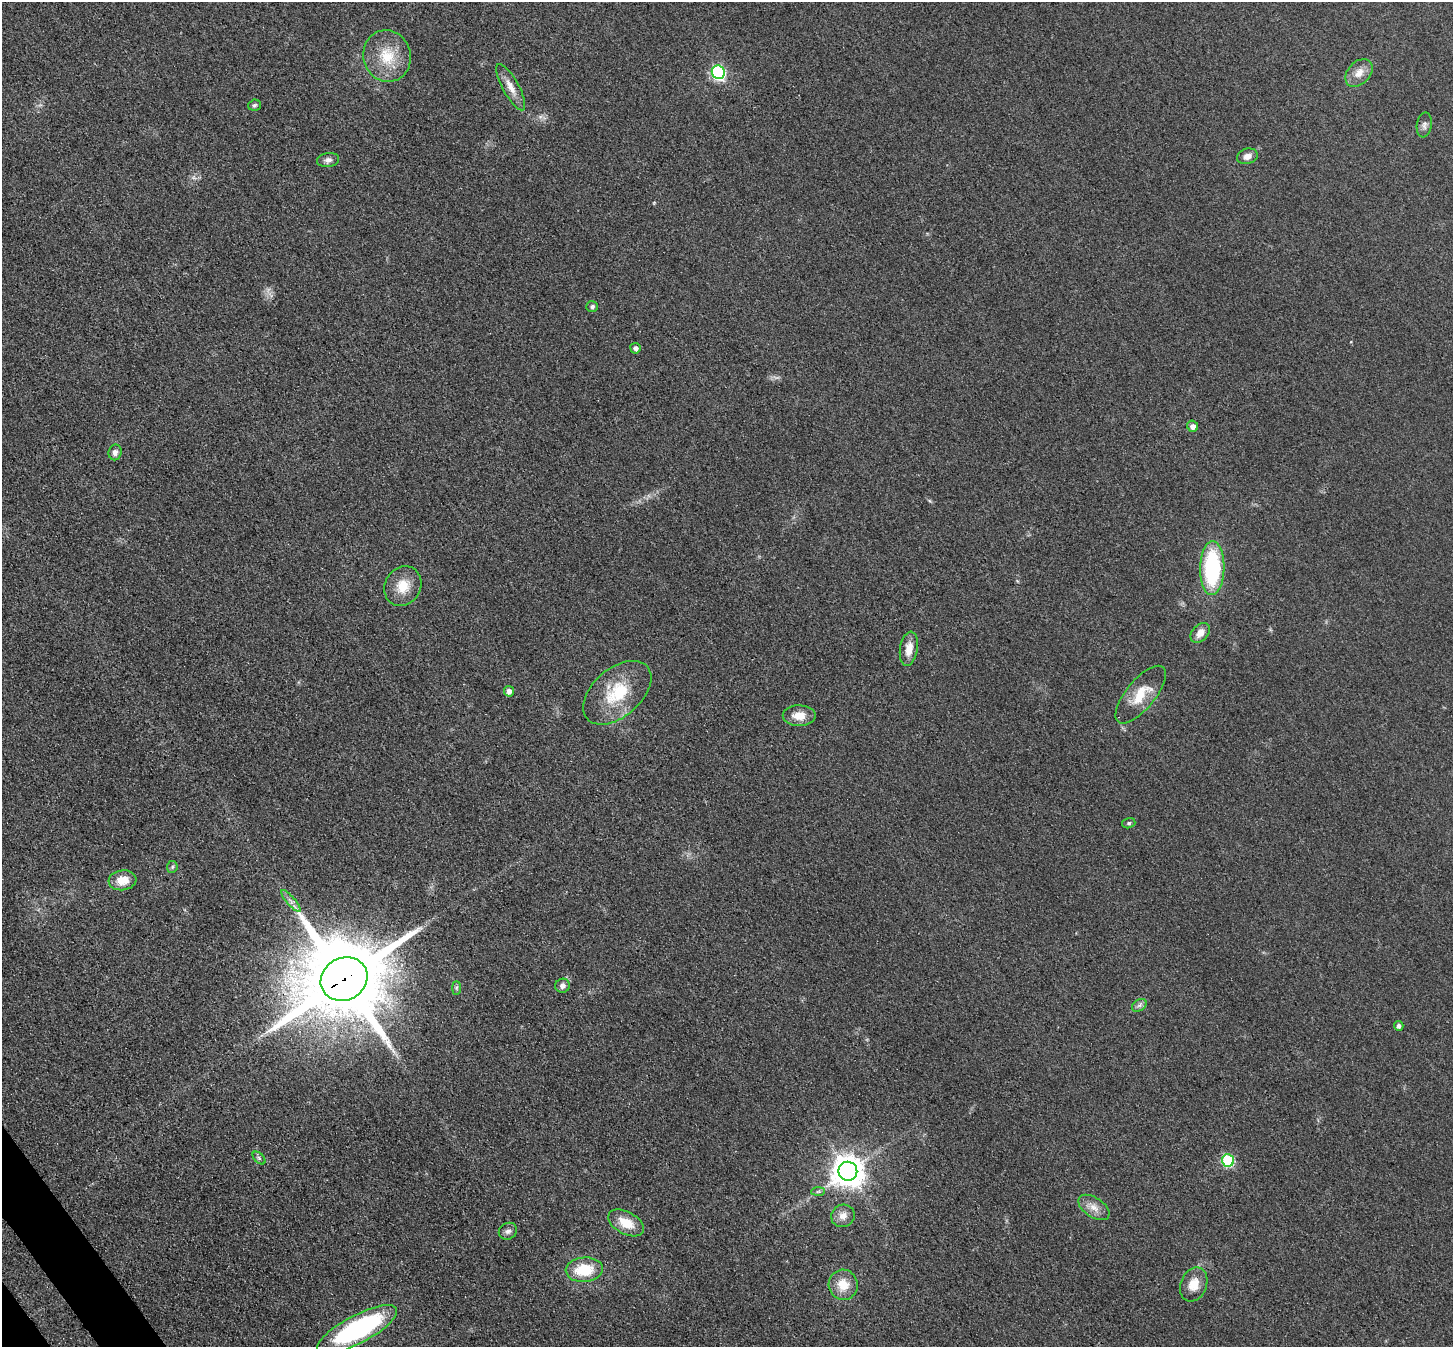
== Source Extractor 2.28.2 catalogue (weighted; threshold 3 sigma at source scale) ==
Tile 7 of 4 x 4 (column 3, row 2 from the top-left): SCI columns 2982-4432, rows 2899-4243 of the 5962 x 5933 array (HDU 1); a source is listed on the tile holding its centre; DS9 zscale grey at full resolution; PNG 1455 x 1349 px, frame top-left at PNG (2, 2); each listed source drawn as its Kron ellipse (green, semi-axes under 4 px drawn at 4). Shown black and unused: <1% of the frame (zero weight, under 3 of 4 exposures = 7% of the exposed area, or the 3 px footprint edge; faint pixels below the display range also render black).
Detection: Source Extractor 2.28.2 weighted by HDU 2 'WHT'; one run over the whole footprint, this tile lists its part. Background 0.0546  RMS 0.0095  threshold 0.0427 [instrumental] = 3 sigma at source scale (4.5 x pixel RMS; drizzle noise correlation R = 1.50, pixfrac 1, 0.05/0.05 arcsec/px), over >= 5 px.
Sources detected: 41; all 41 listed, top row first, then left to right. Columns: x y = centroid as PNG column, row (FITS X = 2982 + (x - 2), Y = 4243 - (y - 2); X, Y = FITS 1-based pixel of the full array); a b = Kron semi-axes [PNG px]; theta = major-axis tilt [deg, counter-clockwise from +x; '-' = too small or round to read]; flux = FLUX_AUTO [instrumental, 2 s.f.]
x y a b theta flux
387 56 26 23 -75 32
718 72 7 6 - 160
1359 73 16 11 46 11
511 87 26 8 -62 11
254 105 6 5 - 1.7
1424 125 12 7 82 4
1247 156 10 7 16 6.2
328 160 11 7 8 3.8
592 307 6 5 - 2.3
635 348 5 5 - 3.3
1193 426 5 5 - 5
115 452 8 6 81 3.8
1212 568 27 12 89 100
403 586 20 17 58 19
1200 633 11 8 46 9.5
909 649 17 9 80 11
509 691 5 5 - 4.5
617 693 40 24 41 48
1141 695 35 14 50 25
799 716 16 10 0 13
1129 823 7 5 16 1.8
172 867 6 5 - 1.7
122 880 14 10 7 14
291 901 14 2 -49 2.9
344 979 24 21 29 16000
562 986 7 7 - 4.5
456 988 7 4 90 1.9
1139 1005 8 5 33 2.9
1399 1026 5 4 - 3
259 1158 8 4 -45 2
1228 1160 6 6 - 94
848 1171 9 9 - 1700
818 1191 7 4 2 1.9
1094 1207 17 10 -34 9.5
843 1216 12 11 - 8
626 1223 19 11 -28 20
508 1231 9 8 - 3.9
584 1270 18 12 4 34
1194 1284 17 13 68 15
843 1285 15 14 - 18
357 1330 44 14 28 150
Overlapping masked pixels (flux is a lower limit): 1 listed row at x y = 344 979